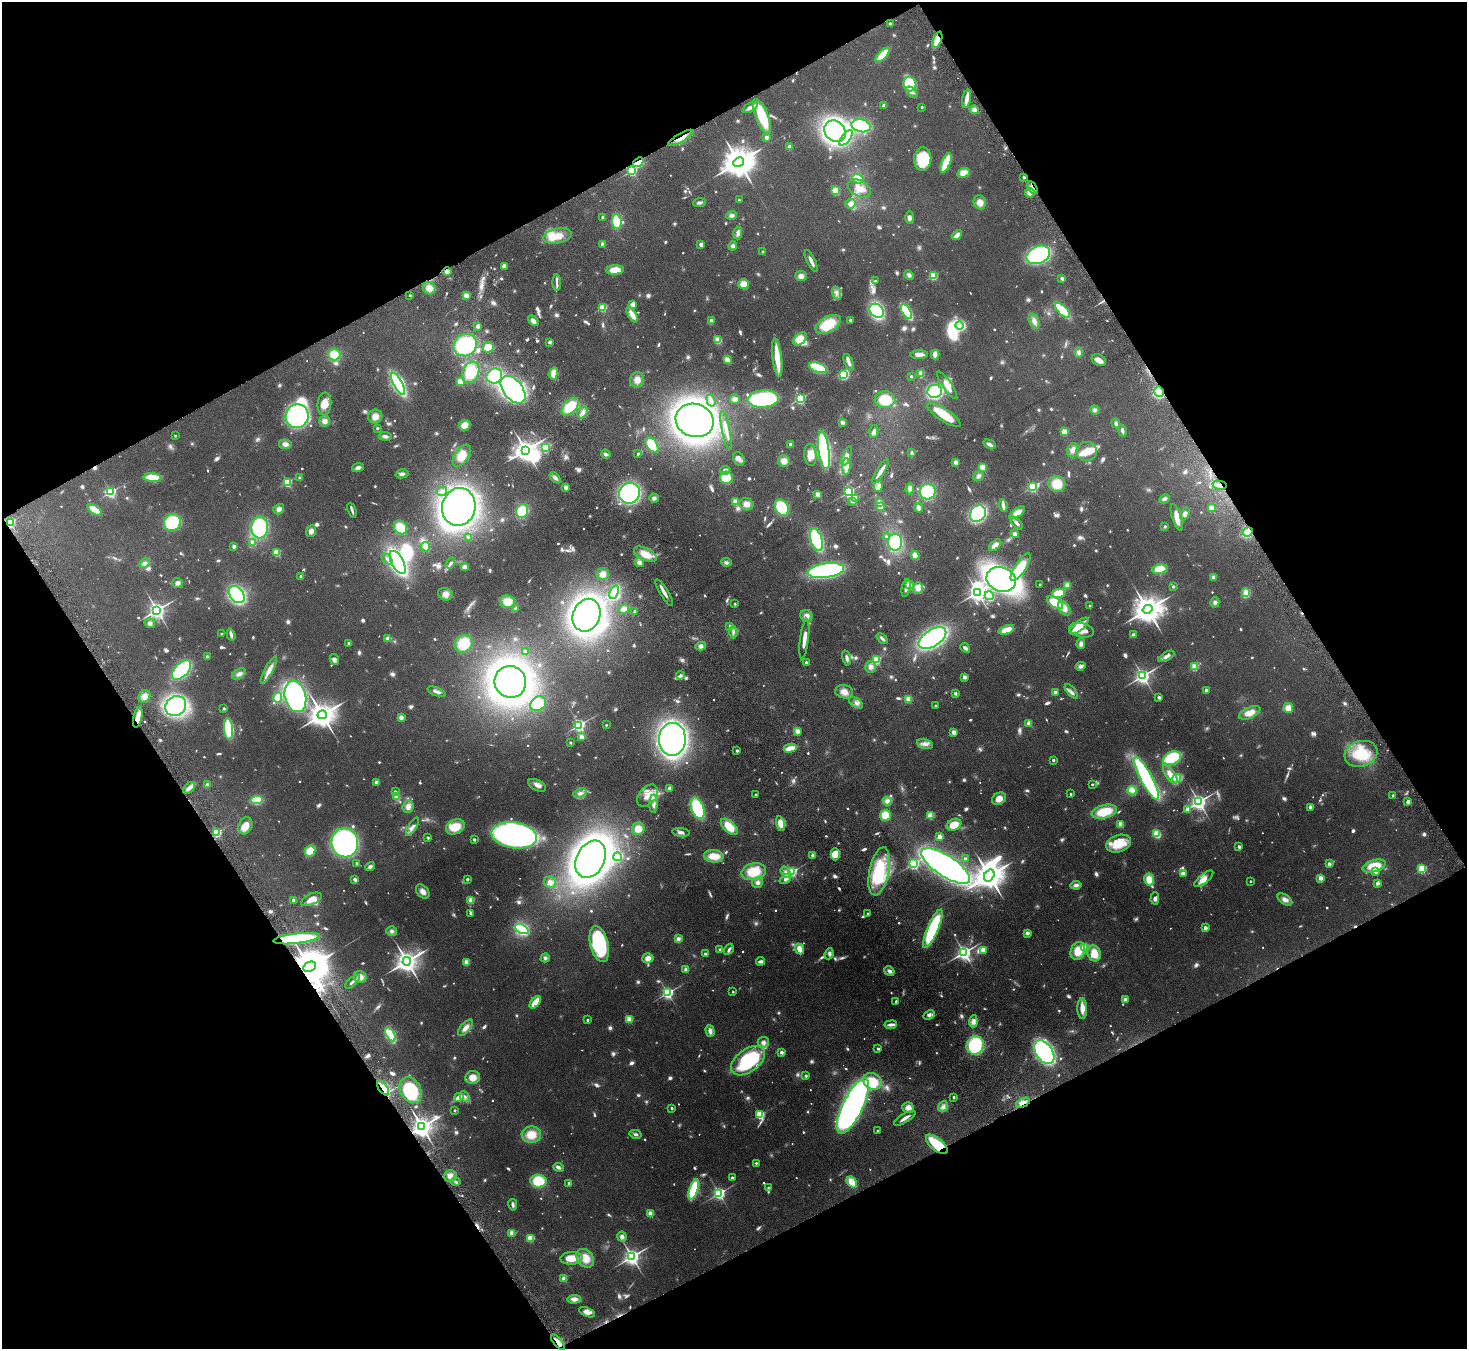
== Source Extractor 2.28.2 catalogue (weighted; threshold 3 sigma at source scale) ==
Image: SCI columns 53-5912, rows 325-5709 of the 5965 x 5897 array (HDU 1 of 3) = the unmasked area's bounding box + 8 px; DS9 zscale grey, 4 x 4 block average (1 PNG px = mean of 4 x 4 image px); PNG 1469 x 1351 px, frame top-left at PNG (2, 2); each listed source drawn as its Kron ellipse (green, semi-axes under 4 px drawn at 4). Shown black and unused: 47% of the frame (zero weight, under 4 of 8 exposures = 3% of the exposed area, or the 3 px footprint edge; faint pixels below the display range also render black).
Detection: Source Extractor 2.28.2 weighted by HDU 2 'WHT'. Background 0.0899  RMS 0.0048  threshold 0.0198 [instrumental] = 3 sigma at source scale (4.09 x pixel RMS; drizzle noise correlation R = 1.36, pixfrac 0.8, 0.05/0.05 arcsec/px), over >= 5 px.
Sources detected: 1271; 67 too faint to see at this stretch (4 x 4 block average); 11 inside a brighter object's white glare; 4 cosmic-ray / hot-pixel residue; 2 long thin detections or spike segments (spike, bleed or trail) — neither listed nor drawn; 11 coinciding with a brighter row at this scale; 73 inside a brighter listed object's ellipse — not listed separately; of the other 1103, all 500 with FLUX_AUTO >= 7.28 (the completeness limit of this list) listed and drawn (603 fainter detections not listed), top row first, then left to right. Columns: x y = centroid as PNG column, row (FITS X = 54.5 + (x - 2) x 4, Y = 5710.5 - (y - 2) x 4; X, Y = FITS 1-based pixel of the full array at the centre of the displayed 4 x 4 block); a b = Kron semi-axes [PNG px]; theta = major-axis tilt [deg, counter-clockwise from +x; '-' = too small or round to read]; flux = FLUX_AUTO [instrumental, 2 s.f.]
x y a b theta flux
890 24 2 2 - 25
937 40 8 4 69 46
883 55 9 3 47 73
910 84 7 6 - 160
912 92 7 4 -39 11
967 99 9 2 79 33
884 106 2 2 - 41
750 107 8 3 27 15
922 107 2 2 - 11
974 110 4 4 - 14
762 117 19 6 -68 130
861 126 9 6 -12 230
835 131 11 10 - 730
766 137 2 2 - 42
681 138 14 3 30 24
846 138 9 3 51 16
790 147 2 2 - 56
923 159 12 8 85 110
638 162 6 3 40 65
739 162 6 4 30 7800
946 163 10 3 67 130
632 170 2 2 - 430
964 173 6 4 22 32
1024 177 2 2 - 12
858 179 6 4 -22 49
859 188 12 8 -30 31
1033 188 7 2 -59 9
836 190 4 3 - 68
1030 193 5 4 - 18
739 200 2 2 - 10
700 202 6 3 5 8.6
980 202 7 6 - 26
851 204 5 4 - 16
732 215 5 4 - 8.3
603 217 2 2 - 20
910 218 6 4 -88 10
617 222 7 4 -82 76
738 233 6 3 -89 13
957 235 6 3 41 22
558 236 15 7 10 49
603 244 2 2 - 55
701 244 2 2 - 45
733 246 4 4 - 8.5
763 252 2 2 - 15
1038 255 12 8 23 420
811 261 11 3 -64 14
504 266 3 3 - 18
615 270 9 4 4 51
447 271 5 4 - 13
909 275 5 4 - 7.5
801 276 5 5 - 16
933 276 2 2 - 230
1062 278 2 2 - 27
875 281 2 2 - 9.7
557 283 8 3 -88 7.9
744 284 5 4 - 36
429 288 7 6 - 27
836 293 6 2 -73 8.6
410 295 2 2 - 11
466 295 2 2 - 90
633 304 4 3 - 16
603 308 2 2 - 200
1062 310 10 4 -46 150
877 311 8 6 -41 320
906 311 8 3 -58 190
632 315 8 3 -60 28
850 320 2 2 - 18
533 321 6 3 -44 15
711 321 2 2 - 52
1034 321 8 5 -68 16
828 324 14 7 29 93
478 326 3 3 - 7.4
959 326 4 3 - 220
800 339 8 5 46 44
718 340 2 2 - 160
550 342 2 2 - 30
465 345 12 11 - 180
488 348 5 5 - 62
1079 352 5 3 - 9.5
334 355 6 5 - 66
919 355 9 4 3 19
935 355 4 3 - 28
777 358 19 4 -83 64
727 360 4 3 - 29
1099 360 7 5 -30 18
849 362 9 3 -69 12
818 368 9 4 -21 120
471 372 11 8 65 86
554 373 6 4 80 33
844 374 4 3 - 100
921 374 2 2 - 69
494 376 8 7 - 140
911 376 2 2 - 14
637 380 7 7 - 24
460 382 2 2 - 150
398 384 12 4 -62 380
947 385 16 4 -56 30
513 390 16 9 -52 700
935 391 7 6 - 330
1159 392 5 5 - 220
800 398 2 2 - 520
735 399 5 5 - 12
763 399 16 8 4 340
711 400 6 3 -73 9.5
885 400 10 8 -3 91
324 404 11 7 85 29
570 407 10 6 48 86
1095 410 5 4 - 7.6
583 412 6 5 - 13
944 415 19 6 -33 79
297 416 12 11 - 420
375 417 7 6 - 24
695 420 19 16 -17 1600
324 421 5 5 - 14
842 422 3 2 - 13
1116 423 5 4 - 7.7
465 425 6 5 - 32
377 428 2 2 - 15
726 430 19 2 -79 21
1122 430 6 3 -75 8
874 431 6 3 77 10
1064 432 2 2 - 140
175 436 2 2 - 9.3
385 436 6 3 -7 9.5
285 444 6 4 -7 15
791 444 2 2 - 31
989 444 6 3 -28 10
652 445 8 5 -54 71
545 448 2 2 - 240
526 450 3 3 - 2800
824 450 19 5 -82 380
1073 450 7 5 74 13
1087 452 10 9 - 36
912 453 4 2 - 9
606 454 5 3 - 9.3
638 454 2 2 - 11
810 455 11 6 -85 31
462 456 12 6 55 43
847 456 10 4 70 18
739 459 7 5 -66 14
784 461 6 6 - 24
955 462 2 2 - 60
846 466 8 3 86 35
982 467 2 2 - 180
358 468 6 4 17 12
725 470 5 4 - 12
880 471 14 3 59 19
402 474 7 4 15 9.4
978 476 6 4 42 11
152 478 9 4 -5 67
299 478 2 2 - 10
555 478 6 4 -45 10
726 478 6 6 - 110
287 482 2 2 - 310
1057 484 8 8 - 57
1219 485 7 3 -12 13
878 486 6 4 85 15
566 487 2 2 - 61
1032 487 2 2 - 470
910 489 5 3 - 12
442 491 5 4 - 11
111 492 2 2 - 560
849 492 2 2 - 480
928 492 8 7 - 180
629 493 11 10 - 490
818 494 2 2 - 75
654 498 5 4 - 8.3
855 498 2 2 - 120
1165 499 5 4 - 7.6
735 501 2 2 - 67
852 501 2 2 - 28
879 503 3 3 - 21
746 504 7 6 - 20
1003 505 6 2 -81 21
459 507 19 16 76 1100
880 507 4 3 - 30
782 508 9 6 -59 150
919 508 5 3 - 16
1211 508 2 2 - 30
279 509 6 5 - 12
95 510 8 4 -35 63
352 510 8 2 -69 8.9
522 511 7 6 - 110
1017 513 9 4 35 34
978 514 9 7 47 320
1185 514 7 4 63 13
1177 517 14 5 -72 27
10 522 2 2 - 440
172 522 9 8 - 150
1017 523 8 3 -46 10
1165 526 2 2 - 8.9
260 527 11 8 86 300
400 527 7 6 - 57
311 531 6 5 - 14
1248 532 5 4 - 120
1015 534 4 4 - 7.8
469 537 2 2 - 31
886 537 2 2 - 9.7
817 540 11 6 -73 260
252 542 2 2 - 32
895 542 8 7 - 130
995 545 7 4 43 16
234 546 2 2 - 31
426 547 5 3 - 20
277 553 2 2 - 170
645 554 12 6 -26 40
915 555 4 3 - 28
387 559 6 3 -44 7.9
398 562 13 6 -62 730
639 562 5 4 - 14
726 562 5 4 - 7.7
145 563 5 4 - 8.3
450 563 6 3 55 7.9
464 567 4 4 - 11
1021 567 16 5 56 83
1160 569 8 4 10 49
826 571 18 7 8 550
603 574 6 6 - 19
301 577 2 2 - 29
1213 577 2 2 - 60
1001 579 15 12 -19 960
178 583 5 5 - 8.9
1040 584 2 2 - 11
909 585 2 2 - 84
1067 585 2 2 - 110
1173 586 2 2 - 14
906 588 9 3 78 13
918 588 6 5 - 24
614 592 7 4 67 180
977 592 3 3 - 1600
1246 592 2 2 - 61
664 593 15 3 -58 17
1059 593 7 4 13 60
237 594 9 7 -51 430
445 594 7 6 - 20
989 596 4 4 - 100
507 602 7 6 - 44
1215 602 5 4 - 8.2
1055 603 9 5 -32 80
735 604 2 2 - 12
1090 605 2 2 - 7.9
1064 608 8 5 -54 24
516 609 3 2 - 9.1
624 609 5 4 - 14
1148 609 5 4 - 5900
157 610 3 3 - 1600
635 612 2 2 - 19
587 615 17 13 68 1300
806 616 6 5 - 16
150 623 5 4 - 10
730 626 2 2 - 21
1079 626 11 4 40 59
1006 630 8 4 20 38
1081 630 12 7 -14 40
733 632 6 3 -85 8.6
221 634 2 2 - 11
231 634 6 2 -72 13
1133 635 2 2 - 40
388 638 4 3 - 14
882 638 6 2 -43 10
932 638 15 8 32 700
804 639 20 3 83 31
349 643 2 2 - 25
464 644 9 8 - 88
1081 644 5 4 - 12
701 646 5 4 - 11
965 648 5 2 - 8.4
525 651 2 2 - 12
207 656 2 2 - 17
1166 656 9 3 29 11
847 658 7 3 -76 10
334 659 6 4 -78 12
876 660 2 2 - 290
806 662 2 2 - 15
1081 666 5 3 - 12
871 667 6 5 - 13
1195 667 2 2 - 150
181 670 12 7 47 270
269 670 15 4 61 20
239 674 8 4 30 13
680 675 4 3 - 7.3
1143 676 3 2 - 1300
964 677 2 2 - 45
510 682 16 15 - 1500
1206 690 2 2 - 30
1071 691 9 2 -49 8.6
437 692 9 3 -22 12
844 692 9 6 -10 21
1055 692 2 2 - 38
955 693 2 2 - 23
144 696 7 5 57 19
295 696 16 10 -76 520
1159 697 2 2 - 34
278 698 5 4 - 42
908 699 2 2 - 130
856 703 8 4 -33 11
538 704 8 6 34 61
176 706 11 9 34 450
936 706 2 2 - 18
224 708 2 2 - 14
1288 708 5 5 - 31
1250 713 11 5 24 36
322 715 4 4 - 4800
138 717 11 3 78 36
401 717 2 2 - 67
1029 723 2 2 - 59
579 725 2 2 - 720
606 725 2 2 - 8.5
229 729 11 4 -84 170
797 731 2 2 - 80
953 732 2 2 - 64
582 737 2 2 - 80
672 739 16 13 89 1200
570 743 2 2 - 14
925 744 8 5 -13 17
790 748 6 3 13 39
737 751 2 2 - 17
1361 754 17 13 17 110
1172 758 9 6 27 170
1053 760 2 2 - 18
1170 774 11 4 -56 25
1176 778 5 3 - 38
1147 779 24 5 -63 580
376 783 2 2 - 46
1092 784 2 2 - 8.4
207 785 2 2 - 40
537 785 10 5 -27 14
189 788 7 4 45 16
670 788 4 3 - 11
1132 790 4 4 - 43
395 792 2 2 - 20
580 793 7 4 18 13
1071 794 2 2 - 12
756 795 2 2 - 9.5
1393 795 2 2 - 9
648 796 13 8 49 39
397 797 2 2 - 120
999 799 7 6 - 26
257 800 6 4 6 85
887 801 4 4 - 15
1199 802 3 3 - 1500
1408 802 2 2 - 50
653 804 9 4 88 20
408 807 6 5 - 18
1310 807 2 2 - 40
698 808 11 6 -70 200
1188 809 2 2 - 52
1104 812 13 6 14 86
885 815 5 5 - 60
930 816 2 2 - 150
781 824 8 4 -77 36
1121 824 2 2 - 97
954 825 7 5 25 39
245 826 9 6 64 27
412 827 10 3 58 13
455 827 10 7 25 59
729 827 10 5 -43 56
638 829 6 6 - 32
681 832 9 4 -6 12
217 833 2 2 - 270
1157 834 4 3 - 47
514 835 23 13 -9 1000
940 837 2 2 - 79
428 838 2 2 - 7.5
474 840 2 2 - 18
345 843 14 13 - 660
1119 844 13 8 17 74
1239 847 2 2 - 24
310 851 6 5 - 48
835 854 6 4 -89 35
813 855 2 2 - 32
714 856 10 6 -5 46
618 857 4 3 - 69
591 859 20 14 64 1900
965 859 2 2 - 34
357 863 2 2 - 14
914 864 2 2 - 530
1329 864 2 2 - 31
370 866 5 3 - 9.4
946 866 28 10 -33 1500
1374 866 12 6 16 65
1422 869 2 2 - 260
879 871 24 10 78 180
754 872 12 8 11 82
785 872 6 4 -56 11
792 872 2 2 - 480
1376 872 2 2 - 33
1183 873 3 3 - 16
989 876 6 4 57 6300
1320 878 2 2 - 61
355 879 4 3 - 8.5
467 879 2 2 - 17
785 879 6 4 38 12
1149 879 6 5 - 42
1204 879 11 4 39 31
1251 881 2 2 - 9.2
550 882 6 5 - 13
758 882 6 5 - 11
1378 883 3 3 - 7.6
1076 885 5 4 - 11
423 892 8 5 -47 19
1155 898 6 3 88 10
311 899 11 5 25 25
294 900 2 2 - 47
471 900 2 2 - 110
1285 900 8 4 -33 17
471 913 3 2 - 8.3
868 913 2 2 - 10
1205 928 2 2 - 41
522 929 7 4 -27 230
933 929 21 5 66 250
392 931 5 5 - 8.9
1027 933 2 2 - 16
297 939 23 5 7 180
678 939 4 4 - 8.8
599 944 18 9 -75 240
1085 947 2 2 - 190
729 949 6 2 58 9.4
800 949 5 3 - 36
720 950 2 2 - 28
983 950 4 2 - 64
1078 951 9 7 68 54
964 953 3 3 - 1200
1094 953 8 6 -71 49
705 954 2 2 - 21
829 954 6 3 67 7.9
545 958 5 4 - 7.5
648 958 5 5 - 20
407 961 4 3 - 3100
760 961 4 2 - 12
466 962 2 2 - 100
310 967 7 5 26 14000
686 970 2 2 - 57
889 971 5 4 - 10
360 977 6 5 - 23
352 982 9 2 42 9.7
733 992 2 2 - 9.9
667 993 2 2 - 700
1125 999 2 2 - 38
896 1001 2 2 - 13
535 1002 7 3 51 50
1082 1008 10 5 -90 29
929 1015 6 4 27 9.7
629 1019 2 2 - 150
587 1020 2 2 - 13
973 1021 6 3 85 19
891 1025 6 2 8 17
465 1028 10 5 50 18
710 1031 6 4 -74 14
390 1035 7 3 -60 170
763 1042 5 5 - 11
975 1045 9 8 - 230
878 1049 2 2 - 16
781 1052 2 2 - 36
1044 1052 13 8 -56 630
748 1061 19 11 36 270
806 1076 2 2 - 16
473 1078 7 6 - 29
872 1081 9 8 - 82
383 1088 8 4 -54 22
410 1090 13 10 -62 160
459 1097 5 3 - 22
465 1097 6 3 -45 8.5
954 1097 2 2 - 15
1023 1103 7 4 24 27
853 1106 30 10 64 1200
943 1107 6 4 49 11
672 1108 2 2 - 14
908 1108 6 5 - 22
454 1111 2 2 - 14
760 1115 2 2 - 300
905 1118 12 2 31 17
422 1127 4 3 - 2700
878 1131 2 2 - 7.6
635 1134 6 3 -14 7.6
531 1135 9 8 - 52
937 1144 13 6 -40 130
756 1163 2 2 - 8.1
558 1167 5 3 - 11
450 1176 6 6 - 20
732 1178 2 2 - 12
538 1181 8 6 -6 100
456 1182 4 2 - 7.3
852 1182 6 4 -54 54
569 1183 2 2 - 27
768 1188 2 2 - 11
694 1189 10 4 71 150
719 1193 2 2 - 770
513 1205 6 3 -79 8.1
651 1214 2 2 - 120
512 1233 2 2 - 88
622 1236 5 4 - 9.3
530 1238 2 2 - 140
632 1257 3 3 - 1500
571 1258 11 6 3 49
585 1258 10 7 -50 44
564 1279 2 2 - 80
574 1299 7 4 3 19
587 1312 8 4 -23 18
558 1342 9 3 -49 22
Overlapping masked pixels (flux is a lower limit): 17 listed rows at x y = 937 40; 681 138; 638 162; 632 170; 1033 188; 1159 392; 1219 485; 10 522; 1248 532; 138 717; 297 939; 310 967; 383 1088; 1023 1103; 422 1127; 937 1144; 558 1342